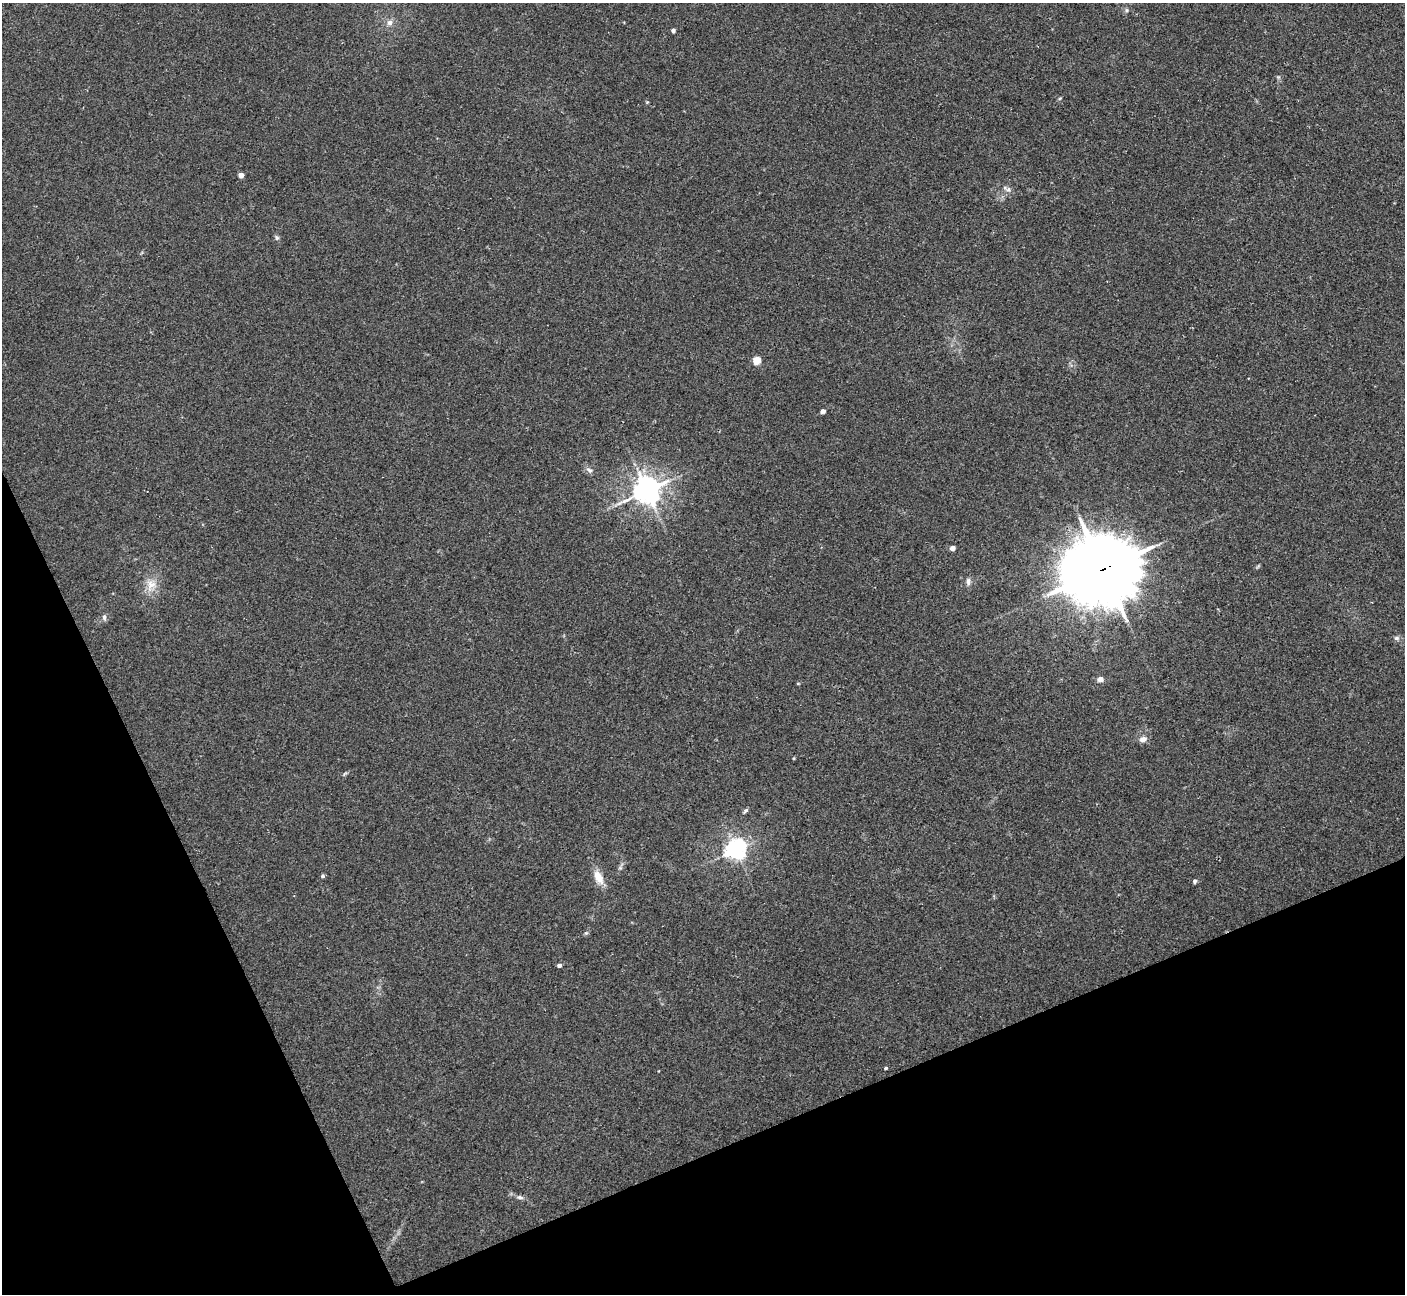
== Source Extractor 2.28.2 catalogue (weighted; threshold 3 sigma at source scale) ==
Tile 14 of 4 x 4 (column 2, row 4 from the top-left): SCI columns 1446-2848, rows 186-1477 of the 5684 x 5663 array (HDU 1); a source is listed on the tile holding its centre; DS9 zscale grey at full resolution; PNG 1407 x 1296 px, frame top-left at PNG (2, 3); no overlay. Shown black and unused: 21% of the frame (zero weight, under 2 of 3 exposures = <1% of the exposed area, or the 3 px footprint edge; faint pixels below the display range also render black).
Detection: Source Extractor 2.28.2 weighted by HDU 2 'WHT'; one run over the whole footprint, this tile lists its part. Background 0.0444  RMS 0.0076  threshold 0.0341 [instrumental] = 3 sigma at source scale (4.5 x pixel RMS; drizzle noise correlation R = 1.50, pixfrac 1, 0.05/0.05 arcsec/px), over >= 5 px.
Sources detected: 27; all 27 listed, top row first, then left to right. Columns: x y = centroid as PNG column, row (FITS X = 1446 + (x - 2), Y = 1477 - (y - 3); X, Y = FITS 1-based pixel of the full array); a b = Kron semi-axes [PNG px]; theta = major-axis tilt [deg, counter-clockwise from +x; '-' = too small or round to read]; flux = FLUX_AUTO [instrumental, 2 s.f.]
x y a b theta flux
1127 10 6 4 -89 1.1
390 22 7 7 - 3.4
673 31 4 4 - 1.9
241 175 4 4 - 4.8
1008 189 8 6 9 2.3
277 238 7 5 -58 1.6
757 361 5 4 - 24
822 411 4 4 - 3.4
589 470 10 5 -38 2.4
647 490 9 8 - 850
952 548 5 4 - 3.3
1102 569 25 22 12 5200
968 582 11 5 -90 2.4
151 585 16 13 64 9.8
104 617 8 5 -81 1.8
1396 638 7 5 0 1.7
1100 679 8 6 5 3.1
798 684 5 3 - 0.62
1143 739 10 7 20 3.8
745 811 8 4 45 1.3
735 850 7 6 - 430
322 876 5 4 - 1.2
598 877 19 10 -62 9.4
1195 881 5 4 - 2
559 965 4 4 - 2.1
886 1068 4 3 - 1.1
520 1197 10 4 -1 2
Overlapping masked pixels (flux is a lower limit): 1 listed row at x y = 1102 569